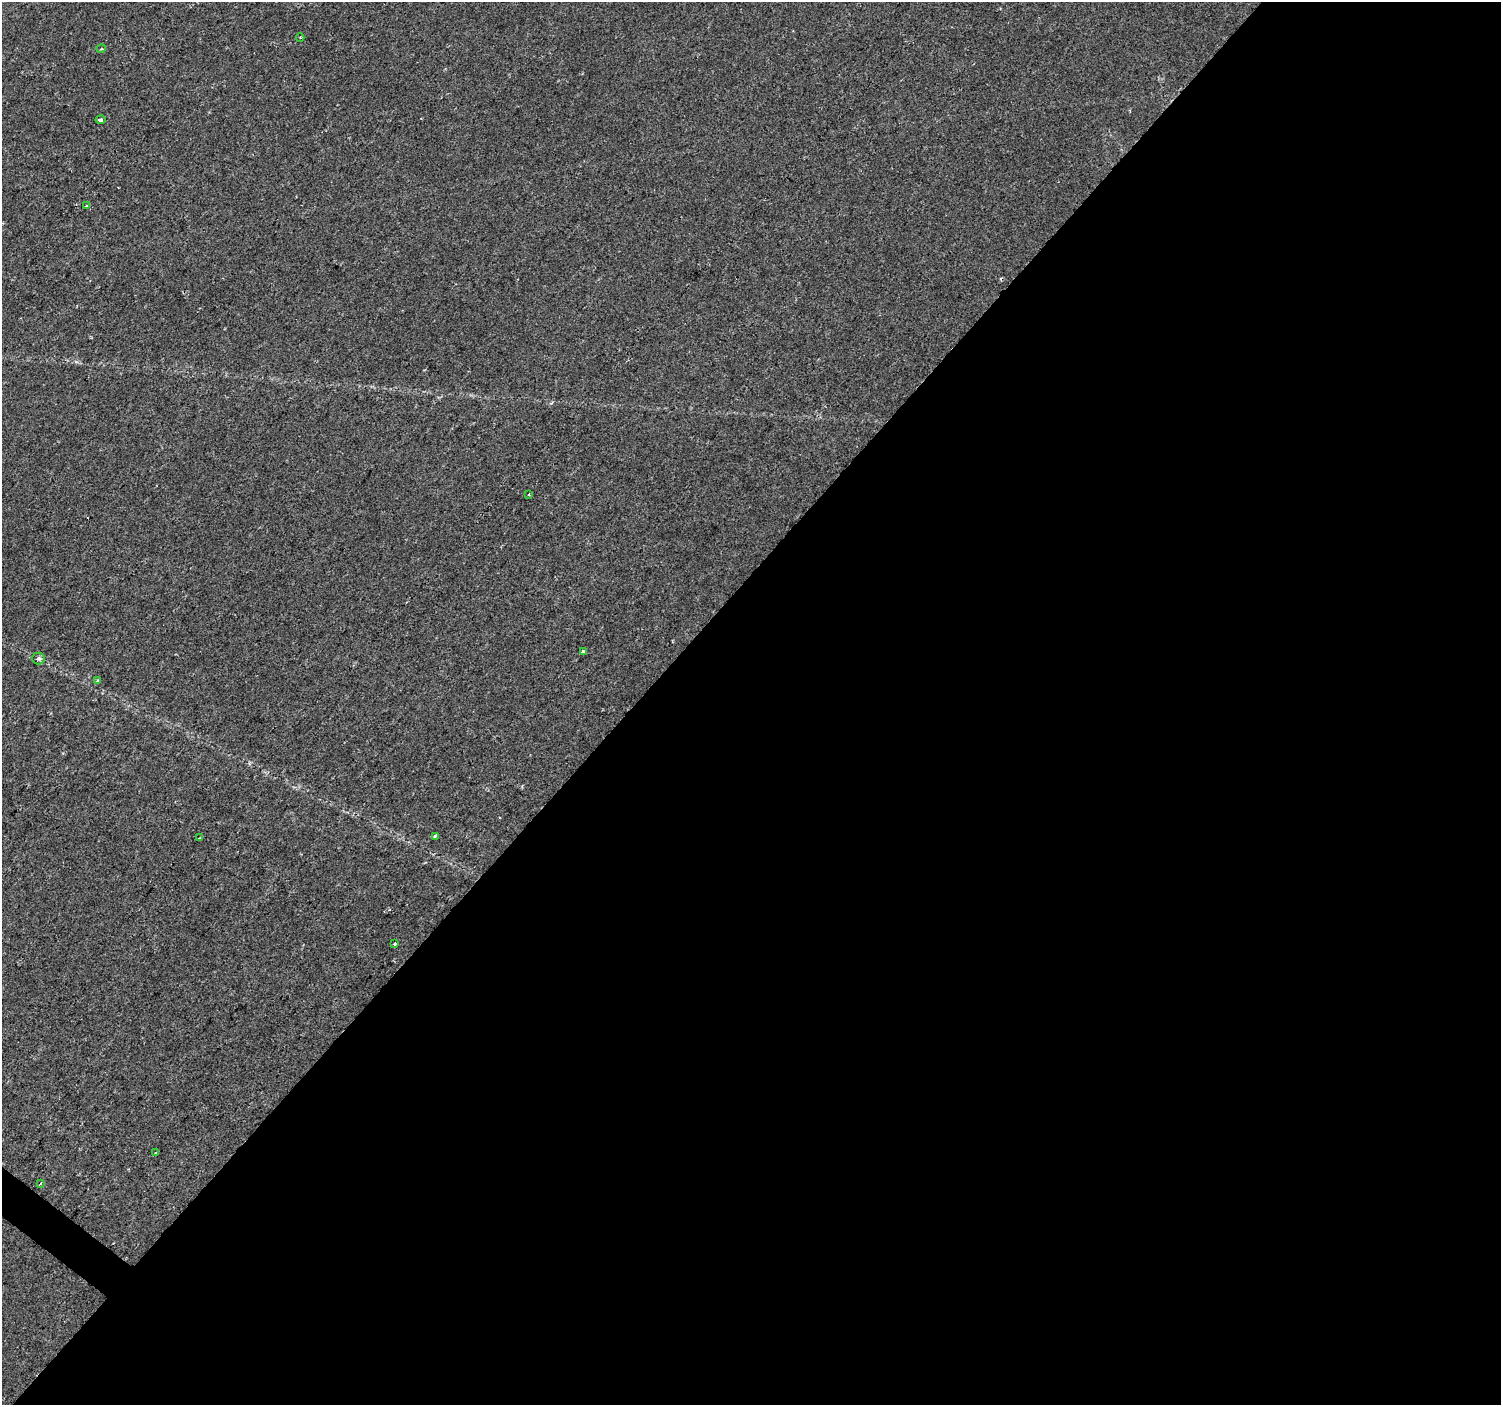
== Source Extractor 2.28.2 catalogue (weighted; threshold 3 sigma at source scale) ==
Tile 12 of 4 x 4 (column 4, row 3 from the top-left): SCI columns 4502-6000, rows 1644-3046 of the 6000 x 6025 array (HDU 1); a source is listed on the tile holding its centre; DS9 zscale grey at full resolution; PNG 1503 x 1407 px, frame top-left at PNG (2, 2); each listed source drawn as its Kron ellipse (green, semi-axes under 4 px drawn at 4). Shown black and unused: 58% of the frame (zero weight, under 2 of 3 exposures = <1% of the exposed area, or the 3 px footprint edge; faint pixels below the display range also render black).
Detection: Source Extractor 2.28.2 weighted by HDU 2 'WHT'; one run over the whole footprint, this tile lists its part. Background 0.0239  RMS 0.0033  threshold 0.0147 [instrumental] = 3 sigma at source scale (4.5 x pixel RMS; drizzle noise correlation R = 1.50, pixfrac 1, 0.0396/0.0396 arcsec/px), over >= 5 px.
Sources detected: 13; all 13 listed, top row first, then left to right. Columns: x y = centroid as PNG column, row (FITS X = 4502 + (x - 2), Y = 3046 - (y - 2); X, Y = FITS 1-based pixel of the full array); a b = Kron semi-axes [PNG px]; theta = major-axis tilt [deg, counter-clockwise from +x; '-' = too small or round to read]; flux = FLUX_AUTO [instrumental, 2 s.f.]
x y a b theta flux
300 38 4 3 - 0.29
101 49 5 3 - 0.31
100 120 5 4 - 0.8
86 206 4 3 - 0.53
528 495 3 2 - 0.41
583 651 4 3 - 1.8
38 658 6 6 - 0.74
97 681 3 3 - 0.95
435 836 3 3 - 2.3
200 838 3 3 - 0.92
395 944 4 3 - 1.7
156 1153 3 3 - 3
41 1183 3 2 - 0.28